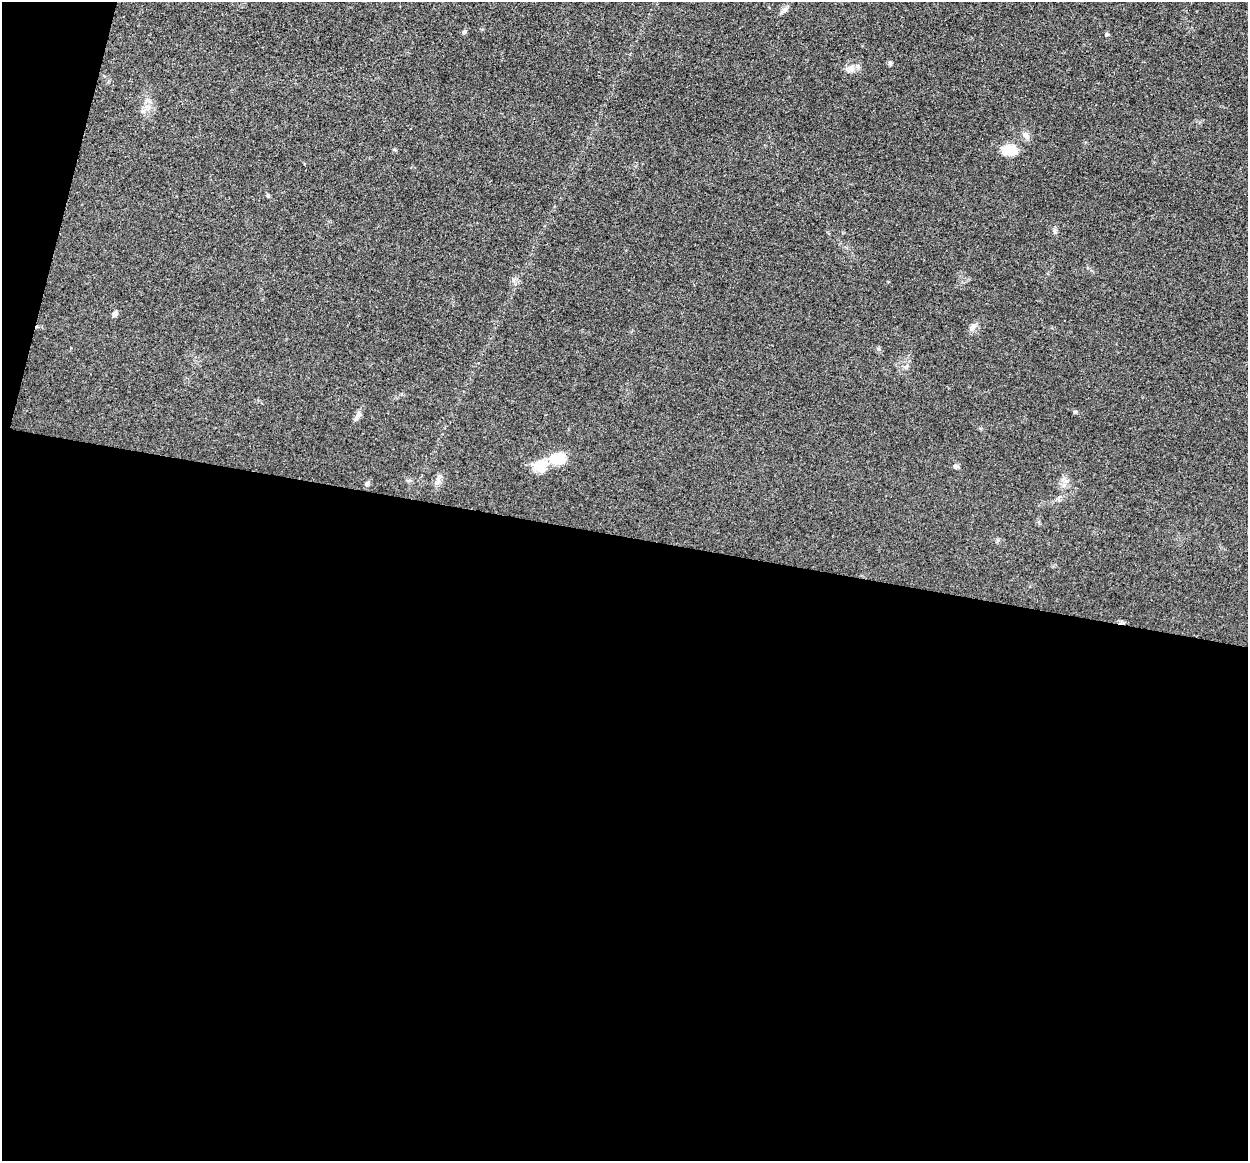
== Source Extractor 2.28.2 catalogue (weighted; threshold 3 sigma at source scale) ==
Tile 13 of 4 x 4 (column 1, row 4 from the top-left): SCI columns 6-1251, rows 129-1287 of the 4993 x 5012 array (HDU 1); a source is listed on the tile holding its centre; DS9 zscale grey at full resolution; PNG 1250 x 1163 px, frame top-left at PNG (2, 2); no overlay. Shown black and unused: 56% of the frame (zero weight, under 3 of 4 exposures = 1% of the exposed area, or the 3 px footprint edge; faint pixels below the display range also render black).
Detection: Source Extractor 2.28.2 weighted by HDU 2 'WHT'; one run over the whole footprint, this tile lists its part. Background 0.103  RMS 0.0077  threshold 0.0345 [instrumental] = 3 sigma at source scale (4.5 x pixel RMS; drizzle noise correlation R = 1.50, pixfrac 1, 0.05/0.05 arcsec/px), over >= 5 px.
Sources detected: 21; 1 inside a brighter listed object's ellipse — not listed separately; the other 20 listed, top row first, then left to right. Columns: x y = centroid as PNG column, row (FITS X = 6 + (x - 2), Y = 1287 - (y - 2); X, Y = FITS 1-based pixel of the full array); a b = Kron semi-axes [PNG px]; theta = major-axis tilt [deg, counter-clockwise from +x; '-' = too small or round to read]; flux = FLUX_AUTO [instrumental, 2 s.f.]
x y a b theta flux
785 9 11 5 47 2.6
464 31 6 5 - 1.2
1106 34 6 4 62 0.94
890 63 7 5 -67 1.4
851 69 11 9 39 4.8
1026 136 11 8 -56 3.6
394 150 6 3 -19 0.79
1010 150 17 13 -2 13
268 196 5 4 - 1
1054 231 7 4 -88 1.5
114 314 9 5 59 1.8
972 327 13 7 48 3.9
906 367 7 4 19 1.4
1075 412 6 4 1 0.97
358 416 16 6 57 3
558 458 16 13 13 19
540 465 18 15 22 15
956 466 7 5 -42 1.5
438 480 14 5 68 3.2
367 484 7 5 61 1.8
Unlisted compact peaks at least as high as the median listed source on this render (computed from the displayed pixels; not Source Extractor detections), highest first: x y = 513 280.